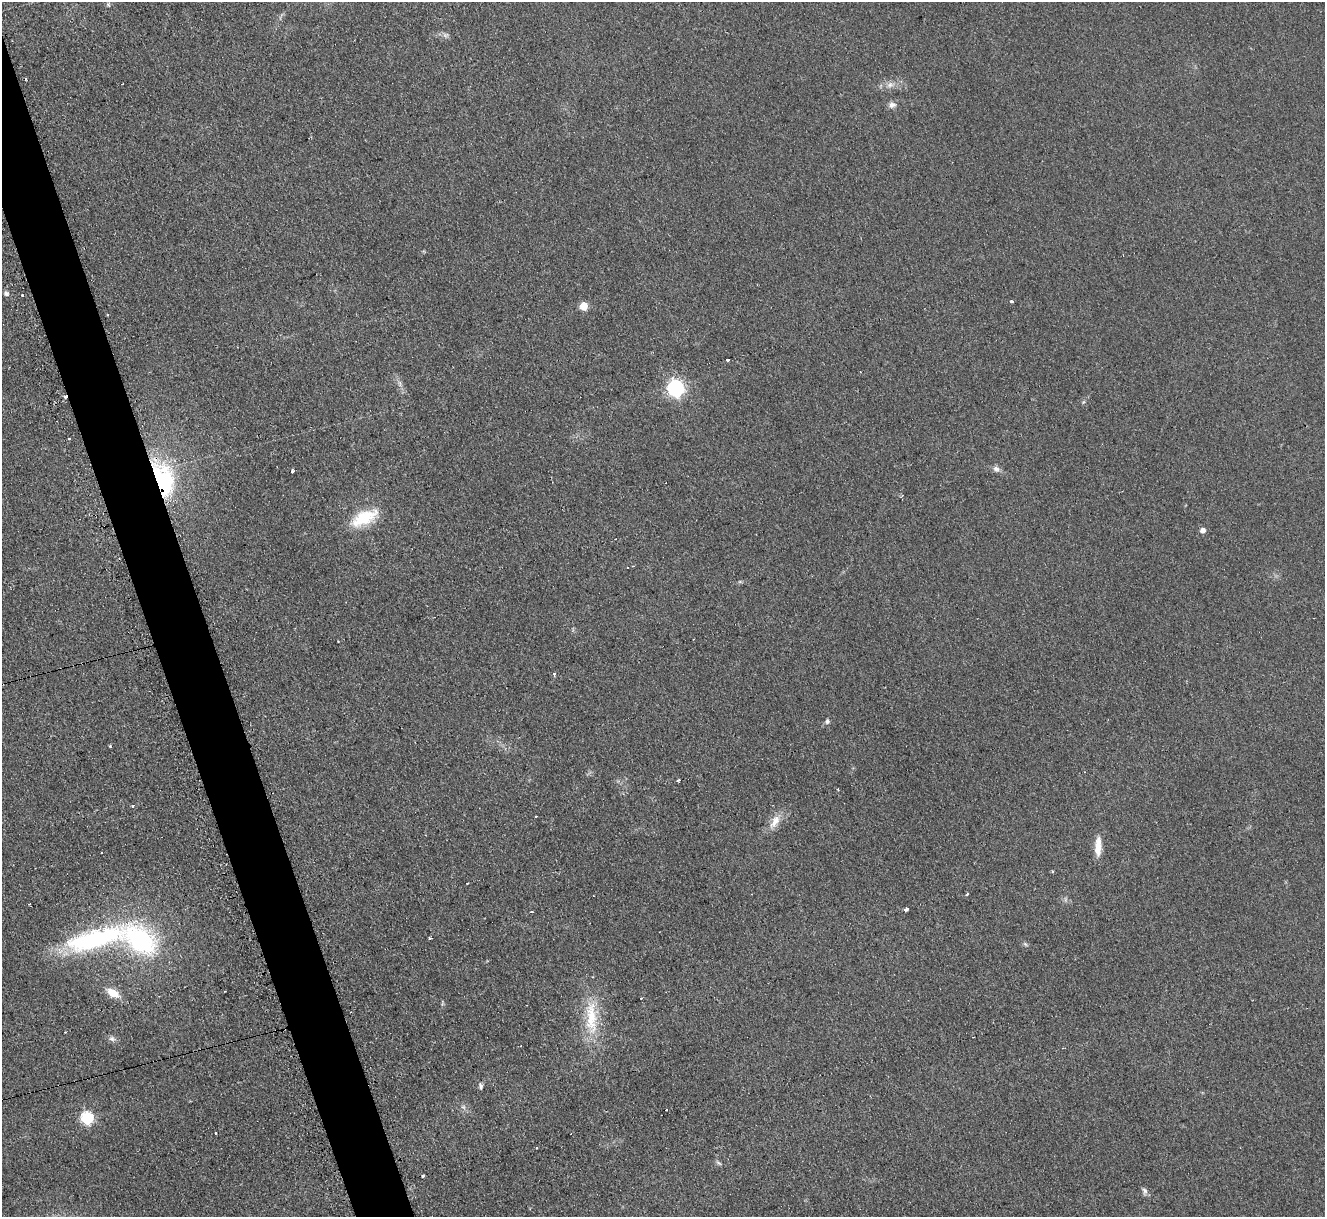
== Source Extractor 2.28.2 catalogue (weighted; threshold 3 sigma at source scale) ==
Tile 11 of 4 x 4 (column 3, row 3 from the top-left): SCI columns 2666-3988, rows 1489-2703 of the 5319 x 5278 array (HDU 1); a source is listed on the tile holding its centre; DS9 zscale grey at full resolution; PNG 1327 x 1219 px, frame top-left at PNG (2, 2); no overlay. Shown black and unused: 4% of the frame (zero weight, under 2 of 3 exposures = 2% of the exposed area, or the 3 px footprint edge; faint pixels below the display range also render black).
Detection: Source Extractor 2.28.2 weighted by HDU 2 'WHT'; one run over the whole footprint, this tile lists its part. Background 0.123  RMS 0.012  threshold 0.0542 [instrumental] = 3 sigma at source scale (4.5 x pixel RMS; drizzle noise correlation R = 1.50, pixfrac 1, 0.05/0.05 arcsec/px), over >= 5 px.
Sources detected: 62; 1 too faint to see at this stretch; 12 cosmic-ray / hot-pixel residue — not listed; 2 inside a brighter listed object's ellipse — not listed separately; the other 47 listed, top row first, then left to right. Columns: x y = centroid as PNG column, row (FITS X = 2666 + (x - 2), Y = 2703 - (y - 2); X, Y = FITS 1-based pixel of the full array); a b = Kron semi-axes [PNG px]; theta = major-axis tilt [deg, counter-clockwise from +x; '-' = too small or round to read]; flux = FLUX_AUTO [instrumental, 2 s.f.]
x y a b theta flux
108 4 6 3 -59 1.3
445 35 7 5 -44 3.1
123 84 3 2 - 1.1
890 85 10 7 17 6.3
892 105 10 8 2 5.2
6 293 8 6 -46 3.4
1012 301 3 3 - 4
584 306 5 5 - 30
728 359 3 3 - 5.3
400 383 9 4 -81 3.4
676 388 7 7 - 360
1083 402 6 3 70 1.6
69 439 3 2 - 1.8
996 469 10 7 -18 4.7
292 471 3 3 - 26
163 482 43 26 -76 130
364 518 30 13 27 50
1203 530 5 5 - 7.3
633 566 3 2 - 0.89
740 582 6 4 -18 1.5
554 674 4 3 - 2.3
827 721 6 5 - 2.9
110 746 3 2 - 1.1
838 789 3 3 - 2.5
133 805 3 3 - 3.3
536 816 3 3 - 1.8
775 822 21 10 60 15
1098 847 24 8 88 17
101 852 2 2 - 1
1052 872 4 3 - 1.6
467 883 3 2 - 1.6
967 894 4 3 - 1.6
906 909 4 3 - 20
531 912 3 3 - 4.1
430 938 3 3 - 1.8
95 939 88 21 15 190
1025 944 7 4 -45 2
113 993 16 9 -31 17
591 1017 47 15 90 53
112 1039 9 7 -24 4.1
481 1086 8 5 -80 3.4
666 1110 3 2 - 1.9
86 1118 6 6 - 140
215 1133 3 3 - 2.5
719 1163 8 4 -35 2.3
422 1176 3 3 - 3.7
1145 1191 10 6 -81 3.8
Overlapping masked pixels (flux is a lower limit): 1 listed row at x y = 163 482